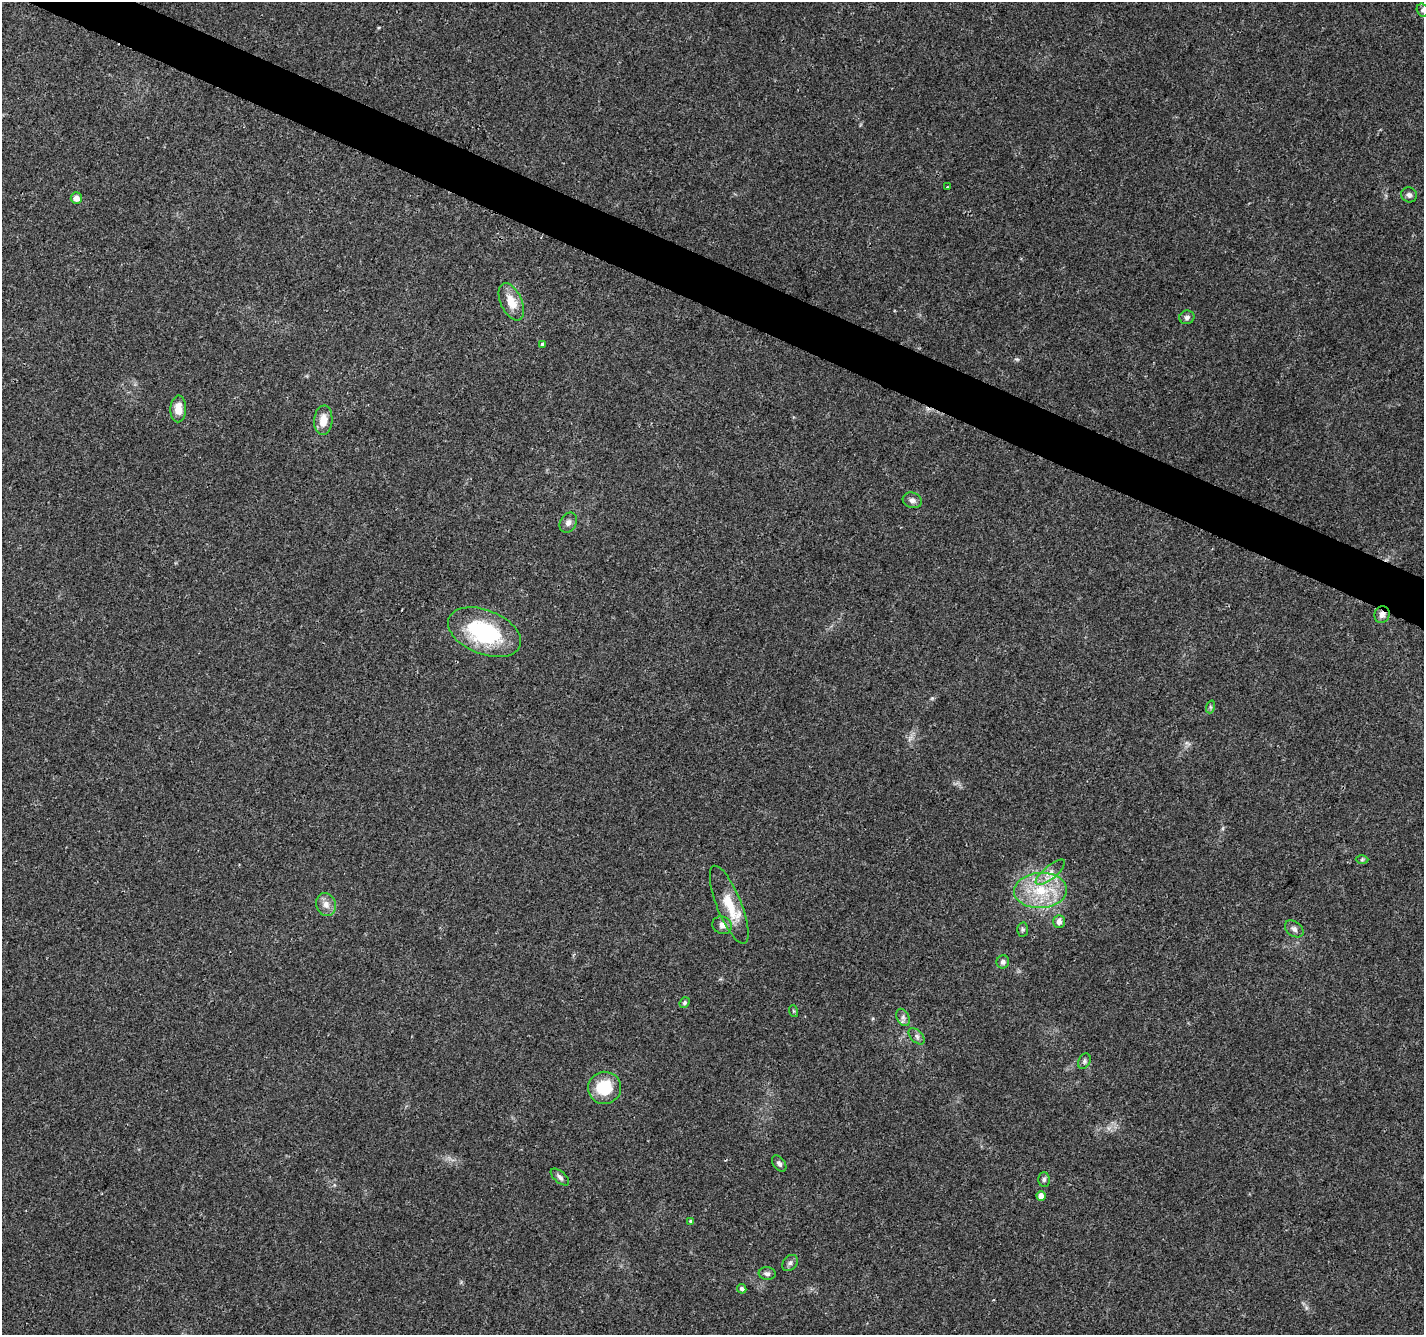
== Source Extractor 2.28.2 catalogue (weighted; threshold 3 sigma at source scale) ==
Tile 11 of 4 x 4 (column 3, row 3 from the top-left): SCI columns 2851-4272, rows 1542-2874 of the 5705 x 5813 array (HDU 1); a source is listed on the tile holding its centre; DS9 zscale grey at full resolution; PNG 1426 x 1337 px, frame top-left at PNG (2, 2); each listed source drawn as its Kron ellipse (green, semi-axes under 4 px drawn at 4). Shown black and unused: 3% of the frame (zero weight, under 3 of 4 exposures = <1% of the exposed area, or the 3 px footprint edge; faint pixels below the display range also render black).
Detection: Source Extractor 2.28.2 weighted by HDU 2 'WHT'; one run over the whole footprint, this tile lists its part. Background 0.0473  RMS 0.0039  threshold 0.0175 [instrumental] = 3 sigma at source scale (4.5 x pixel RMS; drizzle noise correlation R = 1.50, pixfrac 1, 0.0396/0.0396 arcsec/px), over >= 5 px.
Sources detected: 39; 1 cosmic-ray / hot-pixel residue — neither listed nor drawn; the other 38 listed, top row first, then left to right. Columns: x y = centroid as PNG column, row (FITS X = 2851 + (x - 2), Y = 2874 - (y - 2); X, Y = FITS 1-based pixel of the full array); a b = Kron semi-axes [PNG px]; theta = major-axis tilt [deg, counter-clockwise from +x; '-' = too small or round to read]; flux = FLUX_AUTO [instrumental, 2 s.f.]
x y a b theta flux
1422 10 6 5 - 0.91
947 187 3 3 - 0.64
1409 195 8 7 - 1.2
76 198 6 5 - 2.4
511 302 20 10 -65 6.6
1187 317 7 6 - 1.3
542 344 3 3 - 1.4
178 409 13 8 88 5.1
323 420 15 9 85 5
912 500 10 7 -18 1.7
568 523 10 8 63 1.7
1382 614 8 7 - 2
484 632 38 22 -22 35
1210 707 6 4 73 0.67
1362 860 6 4 1 0.56
1050 872 18 6 39 3
1040 890 26 17 3 17
326 905 11 9 -76 3
729 905 42 12 -68 11
1059 922 6 5 - 2.1
722 925 10 8 -26 2.1
1023 929 7 5 -88 0.74
1294 929 10 7 -37 1.6
1003 962 6 6 - 1.2
685 1003 6 4 49 0.79
793 1011 6 3 -71 0.39
903 1017 9 6 -64 1.3
917 1036 10 6 -46 1.2
1084 1061 8 5 62 0.88
605 1088 16 16 - 14
779 1163 9 5 -54 1.2
560 1177 11 5 -41 1.2
1044 1180 7 5 89 0.87
1041 1196 5 4 - 2.9
690 1221 4 3 - 0.45
790 1263 9 7 46 1.3
767 1274 8 6 -5 1.2
742 1289 5 4 - 0.99
Overlapping masked pixels (flux is a lower limit): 1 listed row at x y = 1382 614
Isophote crosses this tile's border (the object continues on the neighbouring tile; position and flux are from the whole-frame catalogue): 1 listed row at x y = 1422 10